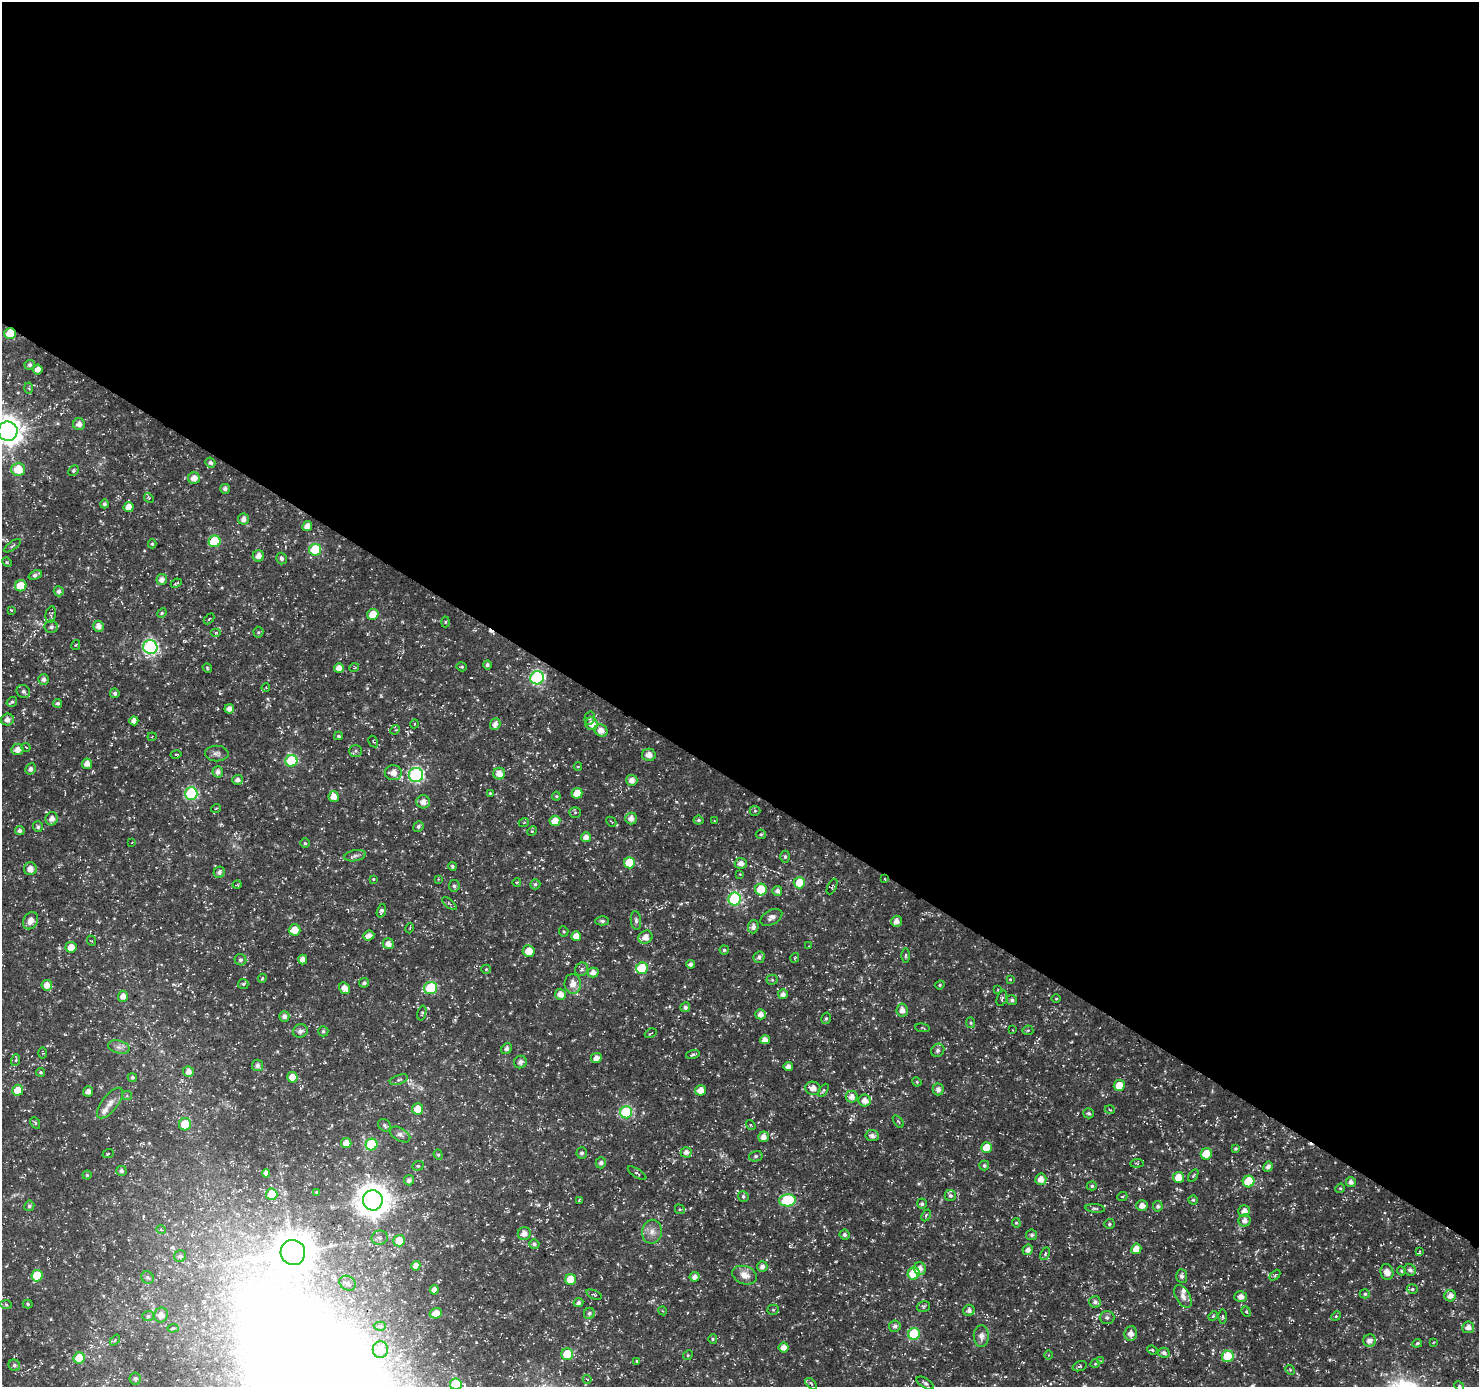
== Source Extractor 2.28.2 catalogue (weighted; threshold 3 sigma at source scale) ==
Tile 3 of 4 x 4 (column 3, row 1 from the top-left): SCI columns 2961-4437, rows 4344-5728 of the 5925 x 5983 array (HDU 1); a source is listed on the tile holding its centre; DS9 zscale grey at full resolution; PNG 1481 x 1389 px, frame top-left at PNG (2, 2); each listed source drawn as its Kron ellipse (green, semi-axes under 4 px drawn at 4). Shown black and unused: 57% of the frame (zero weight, under 3 of 5 exposures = <1% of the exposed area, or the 3 px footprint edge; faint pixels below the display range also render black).
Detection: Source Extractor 2.28.2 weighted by HDU 2 'WHT'; one run over the whole footprint, this tile lists its part. Background 0.0184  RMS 0.002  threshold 0.00906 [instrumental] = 3 sigma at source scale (4.5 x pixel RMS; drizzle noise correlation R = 1.50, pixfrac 1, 0.0396/0.0396 arcsec/px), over >= 5 px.
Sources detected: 364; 3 cosmic-ray / hot-pixel residue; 1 long thin detection or spike segment (spike, bleed or trail) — neither listed nor drawn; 3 inside a brighter listed object's ellipse — not listed separately; the other 357 listed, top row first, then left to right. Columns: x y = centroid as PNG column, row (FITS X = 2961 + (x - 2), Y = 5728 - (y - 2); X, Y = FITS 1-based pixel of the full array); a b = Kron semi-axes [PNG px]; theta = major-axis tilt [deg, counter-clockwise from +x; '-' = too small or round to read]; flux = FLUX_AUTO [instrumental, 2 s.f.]
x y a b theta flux
10 333 6 5 - 4.3
30 365 5 4 - 0.45
38 369 5 4 - 1.1
28 388 5 3 - 0.23
79 424 6 6 - 1.2
8 431 10 9 - 240
210 463 5 4 - 0.5
18 469 7 6 - 4.1
73 471 6 4 46 0.37
194 478 6 5 - 1.5
225 489 5 4 - 0.68
149 498 5 4 - 0.26
104 504 4 4 - 0.44
129 507 5 5 - 1.7
243 519 5 5 - 1
307 526 5 4 - 1.3
215 541 6 6 - 11
152 544 4 4 - 0.29
13 546 10 3 36 0.29
315 550 6 6 - 11
258 556 6 5 - 1.4
281 559 6 5 - 0.63
7 562 5 4 - 0.23
35 575 7 4 22 0.72
162 579 5 5 - 1.2
176 583 6 2 25 0.2
21 586 6 5 - 3.9
59 591 5 5 - 0.68
11 610 4 2 - 0.18
162 613 5 4 - 0.25
51 614 8 5 78 0.4
373 614 6 5 - 3.5
209 619 6 4 45 0.3
445 622 5 3 - 0.23
99 626 5 5 - 1.3
51 627 6 6 - 0.63
216 632 5 3 - 0.23
258 632 5 5 - 0.26
76 645 5 3 - 0.24
150 647 7 7 - 36
487 665 4 4 - 0.5
462 667 5 4 - 0.31
207 668 5 4 - 0.25
339 668 5 5 - 1.4
354 668 5 3 - 0.16
537 678 7 6 - 29
43 679 5 5 - 0.73
266 688 4 3 - 0.13
23 692 7 6 - 0.59
115 693 5 4 - 0.51
12 702 5 4 - 0.36
58 703 4 4 - 0.45
229 709 5 4 - 1.1
590 718 6 5 - 0.35
7 720 6 6 - 1.1
134 721 4 4 - 1.2
414 724 4 3 - 0.21
495 724 6 5 - 1.1
591 724 6 6 - 1.5
395 730 5 4 - 0.26
601 731 6 6 - 1.4
338 736 4 3 - 0.3
152 737 4 4 - 0.22
373 742 6 3 -59 0.19
26 747 4 3 - 0.17
17 750 6 5 - 1.4
356 751 6 6 - 0.42
217 753 12 8 -1 0.8
176 754 5 2 - 0.21
649 755 7 6 - 1.3
291 761 6 6 - 14
87 764 5 5 - 1.3
578 767 4 3 - 0.2
30 769 6 5 - 0.62
218 772 6 5 - 0.81
393 773 8 7 - 1.5
499 774 6 6 - 1.7
416 775 7 7 - 35
237 780 5 5 - 0.96
632 780 5 5 - 1.4
490 793 4 4 - 0.19
577 793 5 5 - 3.1
191 794 6 6 - 24
556 796 4 4 - 0.23
334 797 5 5 - 1.6
423 802 7 6 - 1.4
216 808 5 3 - 0.19
755 811 5 5 - 0.25
575 812 5 5 - 0.31
631 818 6 5 - 1.3
52 819 6 6 - 1
699 820 5 4 - 0.4
555 821 5 5 - 2.6
714 821 3 2 - 0.14
524 822 5 3 - 0.18
611 822 6 3 -44 0.21
418 826 5 5 - 0.48
38 827 5 5 - 0.41
20 831 5 4 - 0.57
532 831 5 4 - 0.24
761 834 5 4 - 0.28
586 837 5 5 - 1.2
132 842 4 2 - 0.13
305 843 5 4 - 0.32
355 856 11 5 12 0.66
785 857 6 4 -90 0.38
629 863 5 5 - 6.7
741 863 6 5 - 1.3
452 866 4 4 - 0.37
30 869 6 6 - 1.3
219 872 6 5 - 0.68
740 874 3 3 - 0.15
373 879 4 3 - 0.18
438 879 4 2 - 0.14
885 879 3 2 - 0.14
517 882 4 3 - 0.16
799 883 6 5 - 4.5
535 884 5 5 - 0.38
237 885 4 3 - 0.17
454 886 6 5 - 0.5
832 886 8 3 64 0.31
761 889 6 6 - 5.2
777 891 5 5 - 0.77
735 899 6 6 - 22
449 904 9 3 -40 0.34
381 911 7 4 71 0.48
771 917 12 7 30 0.9
636 920 9 5 -85 0.55
30 921 9 7 57 1.5
602 921 7 4 -1 0.38
896 921 5 5 - 1.2
753 927 6 5 - 0.8
410 928 5 3 - 0.16
294 930 6 5 - 2.9
564 931 5 4 - 0.28
369 936 6 5 - 1.1
576 936 5 5 - 2
645 937 7 6 - 1.7
92 941 5 3 - 0.21
388 944 5 5 - 1.2
809 946 3 2 - 0.12
71 947 5 5 - 2.1
724 950 4 4 - 0.39
529 951 6 6 - 2.5
906 955 7 3 89 0.28
759 957 6 5 - 0.63
795 958 5 3 - 0.23
303 959 5 4 - 1.3
240 960 6 5 - 0.55
690 964 4 4 - 0.59
642 968 6 5 - 8.8
486 969 5 4 - 0.27
582 969 7 6 - 0.54
593 972 5 5 - 1.3
262 978 4 3 - 0.25
1010 979 3 3 - 0.19
772 980 5 5 - 0.3
364 983 5 4 - 0.53
243 984 5 5 - 0.35
573 984 10 8 -89 1.8
47 985 5 5 - 1.4
940 985 5 4 - 0.26
345 988 6 5 - 1.5
431 988 6 6 - 14
998 990 4 2 - 0.13
560 994 5 5 - 1.4
783 994 5 5 - 0.89
123 996 5 5 - 1.3
1002 998 8 5 70 0.38
1056 999 5 3 - 0.19
1012 1000 5 5 - 0.54
685 1007 5 4 - 0.66
902 1010 7 5 -80 1.2
422 1013 7 4 76 0.32
761 1014 5 5 - 1.2
284 1016 5 5 - 0.79
826 1018 6 4 74 0.35
971 1023 5 4 - 0.31
922 1028 7 3 -6 0.21
1013 1030 2 2 - 0.15
1028 1030 5 5 - 0.28
300 1031 7 6 - 0.77
323 1031 5 5 - 0.36
651 1033 6 2 29 0.16
765 1040 5 4 - 1.2
119 1047 11 6 -15 0.89
507 1049 6 5 - 0.64
938 1050 7 6 - 0.51
43 1053 5 3 - 0.23
693 1054 7 4 16 0.35
596 1058 5 5 - 1.3
16 1060 6 3 72 0.25
520 1062 6 6 - 0.87
258 1065 6 5 - 0.83
788 1067 4 4 - 1.1
41 1072 4 4 - 0.3
188 1072 5 5 - 1.1
132 1077 5 4 - 0.44
292 1077 5 5 - 3.1
399 1080 9 4 19 0.42
917 1082 5 4 - 0.21
1119 1085 5 5 - 3.1
813 1088 7 6 - 1.5
938 1089 6 5 - 0.88
18 1090 5 5 - 2.9
701 1090 6 5 - 1.8
823 1090 7 4 56 0.32
88 1091 5 5 - 0.93
127 1095 5 4 - 0.26
852 1097 6 6 - 1.3
865 1101 6 6 - 1.5
110 1103 18 8 52 1.5
417 1109 5 5 - 2.5
1110 1110 5 3 - 0.2
626 1112 6 6 - 19
1088 1113 5 5 - 0.39
898 1121 7 3 -54 0.25
35 1123 6 4 -62 0.31
185 1124 6 6 - 5
384 1125 7 5 -47 0.46
751 1125 5 3 - 0.17
400 1134 11 6 -30 0.79
872 1136 7 5 -8 0.82
763 1137 5 5 - 1.2
346 1143 5 5 - 1.7
372 1144 6 6 - 12
986 1148 5 5 - 3.9
1236 1148 4 4 - 0.29
686 1152 5 5 - 0.87
582 1153 5 5 - 0.52
108 1154 6 3 21 0.23
1206 1154 6 5 - 4.6
438 1155 5 4 - 0.31
756 1156 7 5 14 0.43
601 1163 5 5 - 0.67
1137 1163 6 4 4 0.29
418 1166 6 4 20 0.35
984 1166 5 5 - 0.41
1268 1167 5 4 - 0.78
121 1171 5 5 - 0.52
266 1173 4 4 - 1
637 1173 11 3 -33 0.31
87 1175 4 4 - 0.31
1193 1176 7 4 58 0.29
1178 1177 5 5 - 2.5
1041 1179 5 5 - 1.6
409 1180 5 5 - 0.86
1249 1181 6 5 - 7.4
1351 1182 5 5 - 0.88
1092 1186 5 4 - 0.32
1340 1188 5 4 - 0.26
317 1192 4 4 - 0.26
272 1194 6 5 - 4.8
950 1195 5 5 - 0.49
743 1196 5 5 - 0.37
1122 1197 5 3 - 0.21
373 1200 10 10 - 350
579 1200 4 3 - 0.18
787 1200 8 6 5 17
1193 1200 4 4 - 0.28
922 1204 5 5 - 0.41
29 1206 5 5 - 0.41
1142 1206 5 5 - 1.3
1158 1206 5 4 - 0.46
1095 1208 9 4 -5 0.36
680 1209 5 4 - 0.26
1244 1211 6 5 - 1.3
926 1215 6 3 64 0.31
1245 1220 6 6 - 0.98
1016 1223 5 4 - 0.29
1109 1224 5 4 - 0.36
161 1230 4 3 - 0.2
652 1232 12 10 81 1.5
524 1233 6 6 - 1.3
844 1235 5 5 - 0.57
1032 1235 5 5 - 0.49
380 1238 8 7 - 0.72
399 1241 6 5 - 3.7
534 1244 5 5 - 0.43
1136 1249 5 5 - 2.2
1028 1250 5 5 - 1
1419 1252 4 3 - 0.26
293 1253 12 12 - 510
1045 1254 7 4 64 0.31
180 1256 6 5 - 0.62
416 1266 5 4 - 1.3
762 1267 5 5 - 0.77
920 1268 6 6 - 1.2
1410 1270 6 5 - 0.58
1401 1271 5 4 - 0.25
1387 1272 8 6 -72 1.7
914 1273 6 6 - 7.2
745 1275 12 9 -20 1.9
1275 1275 6 4 46 0.26
37 1276 5 5 - 6.2
1182 1276 7 5 -85 0.66
695 1277 5 4 - 1.1
148 1278 6 5 - 0.42
570 1279 5 5 - 4.9
348 1283 8 7 - 0.85
1412 1289 5 5 - 0.36
434 1290 5 4 - 1.1
1365 1294 5 4 - 0.35
594 1295 8 3 -22 0.32
1183 1296 12 7 -60 1.1
1241 1296 6 5 - 1.2
1450 1296 6 5 - 1.3
1095 1302 6 6 - 0.68
578 1303 5 4 - 0.57
28 1304 5 4 - 0.3
6 1305 6 4 -4 0.3
923 1307 7 5 16 0.33
773 1310 5 5 - 0.28
969 1310 6 5 - 0.71
663 1311 4 3 - 0.18
1246 1312 5 4 - 0.29
436 1313 6 5 - 2
589 1313 6 5 - 0.49
161 1315 7 6 - 1.3
148 1316 6 5 - 0.42
1213 1316 5 4 - 0.23
1336 1316 5 4 - 0.23
1223 1317 7 3 -90 0.27
1107 1318 7 6 - 0.59
380 1326 6 4 -1 0.38
895 1326 6 6 - 0.7
1468 1327 6 6 - 1.2
173 1328 5 4 - 0.31
914 1334 6 6 - 15
1131 1334 7 6 - 1.3
981 1336 11 7 89 1.4
713 1339 5 4 - 0.27
115 1340 6 4 47 0.38
1369 1341 6 6 - 1.2
1417 1343 5 4 - 0.3
1433 1343 3 2 - 0.17
784 1347 5 5 - 1.4
380 1350 8 7 - 1.7
1152 1350 5 4 - 0.3
1164 1353 5 5 - 0.54
567 1354 6 6 - 5.9
688 1355 5 4 - 0.24
1048 1355 4 3 - 0.16
1228 1356 6 6 - 5.8
79 1358 6 5 - 5.8
637 1361 3 3 - 0.23
1101 1361 3 3 - 0.15
1095 1364 4 3 - 0.16
14 1365 6 5 - 0.5
1080 1366 7 4 19 0.33
1290 1370 5 4 - 0.22
135 1378 6 5 - 0.49
587 1379 4 3 - 0.17
925 1383 9 4 -32 0.51
456 1384 6 5 - 8.8
811 1384 7 3 -44 0.26
1459 1386 5 4 - 0.25
Overlapping masked pixels (flux is a lower limit): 2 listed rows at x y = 10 333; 885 879
Isophote crosses this tile's border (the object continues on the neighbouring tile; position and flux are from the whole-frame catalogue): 3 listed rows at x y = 8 431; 456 1384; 1459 1386